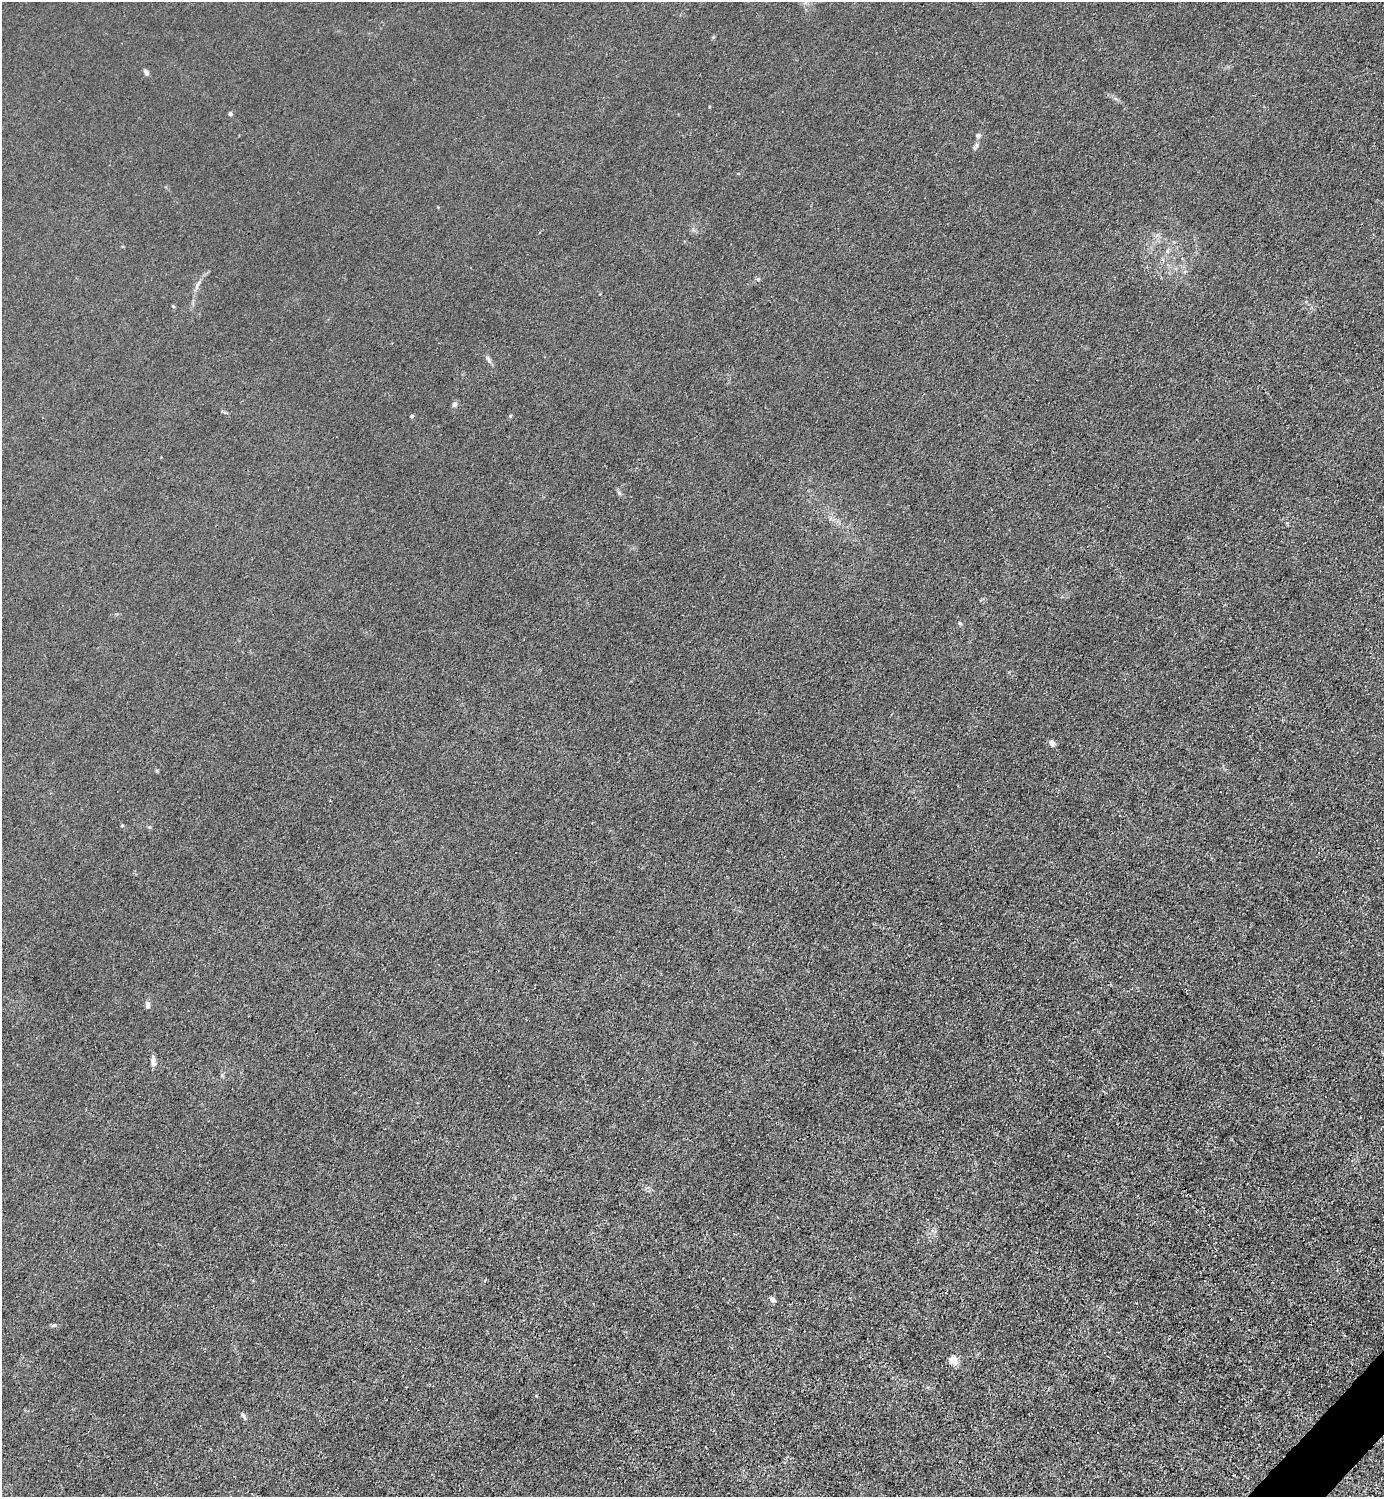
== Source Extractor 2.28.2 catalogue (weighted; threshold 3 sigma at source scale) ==
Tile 6 of 4 x 4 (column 2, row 2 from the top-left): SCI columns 1683-3064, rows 2993-4487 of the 5985 x 5985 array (HDU 1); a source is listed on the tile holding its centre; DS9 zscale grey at full resolution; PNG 1386 x 1499 px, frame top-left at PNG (2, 2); no overlay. Shown black and unused: <1% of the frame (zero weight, under 3 of 4 exposures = <1% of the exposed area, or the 3 px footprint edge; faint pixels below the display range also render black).
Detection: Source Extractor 2.28.2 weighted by HDU 2 'WHT'; one run over the whole footprint, this tile lists its part. Background 0.0215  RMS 0.0062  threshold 0.0279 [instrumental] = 3 sigma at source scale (4.5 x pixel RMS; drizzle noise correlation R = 1.50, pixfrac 1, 0.05/0.05 arcsec/px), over >= 5 px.
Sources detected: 17; all 17 listed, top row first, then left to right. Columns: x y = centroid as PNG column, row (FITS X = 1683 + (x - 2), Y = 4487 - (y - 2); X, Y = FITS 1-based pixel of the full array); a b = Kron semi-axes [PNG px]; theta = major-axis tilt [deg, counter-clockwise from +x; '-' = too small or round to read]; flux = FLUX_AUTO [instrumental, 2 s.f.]
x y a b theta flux
146 73 8 5 -62 1.7
230 114 5 4 - 1.1
978 135 6 5 - 1.5
197 286 11 5 73 2.2
173 306 5 4 - 0.66
488 359 10 4 -61 1.5
454 404 7 6 - 1.5
412 416 5 4 - 0.98
960 623 5 4 - 0.83
1052 743 4 4 - 6.1
157 771 6 3 -71 0.67
122 825 5 3 - 0.53
148 1005 7 5 86 2.4
153 1061 15 6 -83 2.6
772 1300 7 5 -37 1.9
953 1360 13 9 -53 4.1
243 1416 10 4 -57 1.3